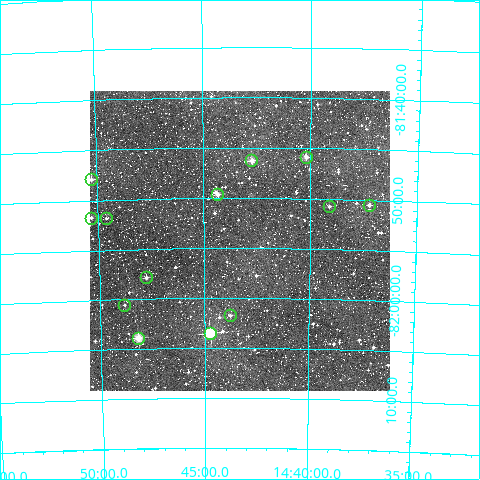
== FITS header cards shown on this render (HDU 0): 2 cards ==
NAXIS1  =                  300
NAXIS2  =                  300

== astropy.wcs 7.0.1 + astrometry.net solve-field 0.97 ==
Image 300 x 300 px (HDU 0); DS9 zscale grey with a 90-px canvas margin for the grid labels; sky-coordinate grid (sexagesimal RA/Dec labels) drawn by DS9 from the SOLVED WCS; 13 Tycho-2 reference stars matched to detected sources circled (green)
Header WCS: RA---TAN/DEC--TAN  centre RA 14:43:19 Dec -81:54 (220.83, -81.90 deg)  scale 6 arcsec/px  FOV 30.0' x 30.0'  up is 0 deg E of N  parity normal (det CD < 0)
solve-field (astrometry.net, Tycho-2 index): VERIFIED the header's WCS against the Tycho-2 star catalogue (verified at 2 index scales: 12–13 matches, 0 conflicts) and refined it, rather than solving blind
Solved WCS: RA---TAN-SIP/DEC--TAN-SIP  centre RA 14:43:19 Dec -81:54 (220.83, -81.90 deg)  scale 5.99 arcsec/px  FOV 30.0' x 29.9'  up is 0 deg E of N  parity normal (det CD < 0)
The solver's refit moves the header's centre by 1.5 arcsec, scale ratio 0.9986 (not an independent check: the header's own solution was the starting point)
Tycho-2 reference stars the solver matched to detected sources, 13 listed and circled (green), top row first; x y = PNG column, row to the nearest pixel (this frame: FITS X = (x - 90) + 1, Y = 300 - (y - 91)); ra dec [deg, ICRS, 3 dp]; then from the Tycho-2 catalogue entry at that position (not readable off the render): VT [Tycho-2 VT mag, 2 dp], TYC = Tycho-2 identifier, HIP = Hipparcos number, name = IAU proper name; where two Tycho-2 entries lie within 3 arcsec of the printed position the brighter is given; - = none
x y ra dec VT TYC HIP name
306 157 220.050 -81.764 10.70 9440-14-1 - -
251 160 220.686 -81.770 10.45 9440-464-1 - -
91 179 222.561 -81.799 11.39 9440-98-1 - -
217 194 221.085 -81.827 10.48 9440-472-1 - -
369 205 219.308 -81.842 11.15 9439-702-1 - -
329 206 219.777 -81.846 12.05 9439-136-1 - -
91 218 222.578 -81.862 11.22 9440-36-1 - -
106 218 222.398 -81.864 11.91 9440-478-1 - -
146 277 221.943 -81.964 11.33 9440-516-1 - -
124 305 222.207 -82.009 11.74 9440-329-1 - -
230 315 220.945 -82.029 11.31 9440-383-1 - -
210 333 221.183 -82.058 8.66 9440-141-1 72081 -
138 338 222.049 -82.065 9.75 9440-419-1 - -